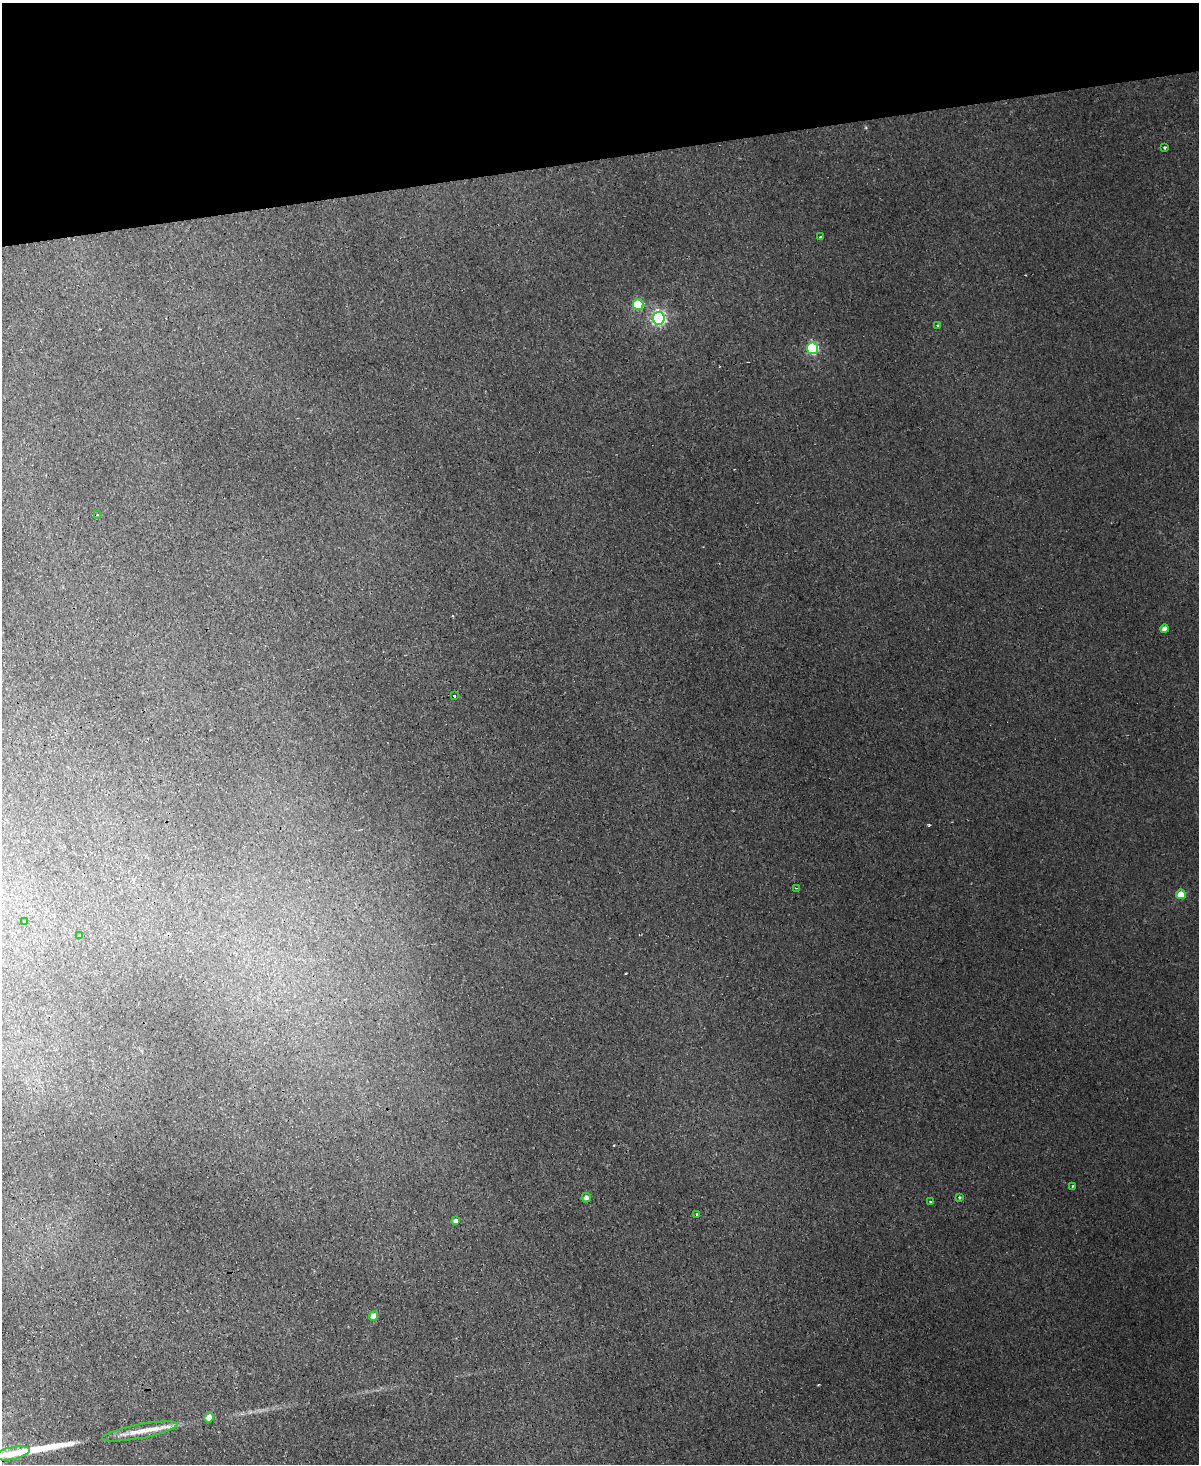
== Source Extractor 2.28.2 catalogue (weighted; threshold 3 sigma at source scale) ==
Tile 3 of 4 x 3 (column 3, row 1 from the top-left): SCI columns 2511-3707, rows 3288-4749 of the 5022 x 4996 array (HDU 1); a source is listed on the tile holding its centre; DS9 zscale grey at full resolution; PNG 1201 x 1466 px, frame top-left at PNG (2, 3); each listed source drawn as its Kron ellipse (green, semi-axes under 4 px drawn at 4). Shown black and unused: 11% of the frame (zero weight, under 3 of 4 exposures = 12% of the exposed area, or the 3 px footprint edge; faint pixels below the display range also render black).
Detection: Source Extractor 2.28.2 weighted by HDU 2 'WHT'; one run over the whole footprint, this tile lists its part. Background 0.0188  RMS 0.003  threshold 0.0135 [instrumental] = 3 sigma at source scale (4.5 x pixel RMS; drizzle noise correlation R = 1.50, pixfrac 1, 0.05/0.05 arcsec/px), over >= 5 px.
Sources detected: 26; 1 cosmic-ray / hot-pixel residue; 1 long thin detection or spike segment (spike, bleed or trail) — neither listed nor drawn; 1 inside a brighter listed object's ellipse — not listed separately; the other 23 listed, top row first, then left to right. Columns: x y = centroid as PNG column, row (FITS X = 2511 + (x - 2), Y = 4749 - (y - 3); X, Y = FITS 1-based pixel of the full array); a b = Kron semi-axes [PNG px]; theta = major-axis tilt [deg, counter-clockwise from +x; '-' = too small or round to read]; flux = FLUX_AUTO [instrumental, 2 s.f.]
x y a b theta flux
1165 148 3 2 - 0.34
820 237 3 3 - 0.87
638 304 5 5 - 17
659 318 6 6 - 68
938 325 3 2 - 0.45
812 348 5 5 - 30
97 515 3 3 - 0.54
1164 629 4 4 - 1.5
454 696 3 3 - 17
796 888 3 2 - 0.25
1181 894 5 5 - 6.6
24 922 3 3 - 0.71
80 936 3 3 - 0.29
1073 1186 2 2 - 0.32
959 1197 3 3 - 0.5
586 1198 5 4 - 1.1
931 1202 3 2 - 0.37
696 1215 3 3 - 0.57
456 1221 4 4 - 0.96
374 1316 5 4 - 2.5
209 1418 5 4 - 2.4
140 1431 38 7 11 4.4
13 1453 18 6 12 3.1